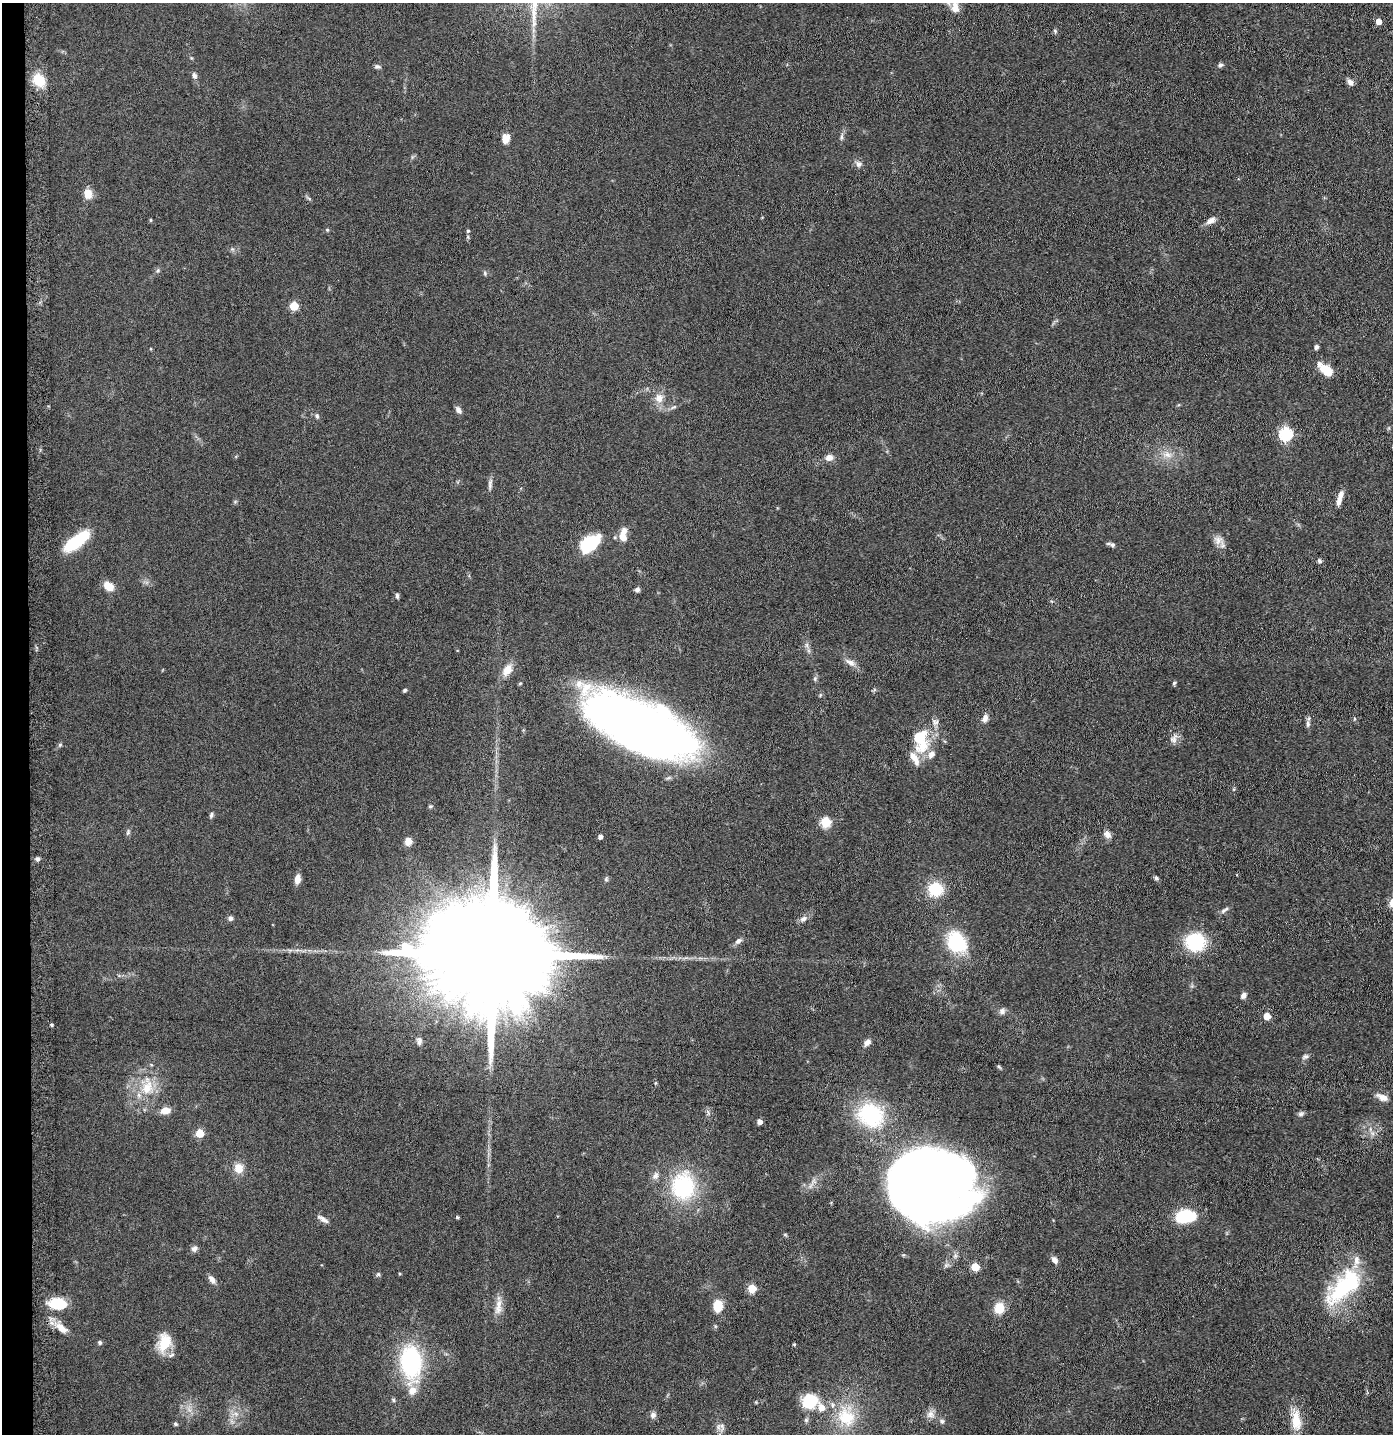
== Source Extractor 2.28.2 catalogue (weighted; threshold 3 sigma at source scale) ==
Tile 4 of 3 x 3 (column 1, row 2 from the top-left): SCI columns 98-1488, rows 1458-2889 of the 4368 x 4346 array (HDU 1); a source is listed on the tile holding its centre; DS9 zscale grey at full resolution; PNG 1395 x 1436 px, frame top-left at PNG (2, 3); no overlay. Shown black and unused: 2% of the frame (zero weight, under 5 of 9 exposures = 4% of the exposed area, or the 3 px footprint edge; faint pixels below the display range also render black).
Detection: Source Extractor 2.28.2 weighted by HDU 2 'WHT'; one run over the whole footprint, this tile lists its part. Background 0.102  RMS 0.0043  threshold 0.0175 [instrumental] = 3 sigma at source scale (4.09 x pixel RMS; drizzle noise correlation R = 1.36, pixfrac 0.8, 0.05/0.05 arcsec/px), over >= 5 px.
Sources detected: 135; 1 inside a brighter object's white glare — not listed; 9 inside a brighter listed object's ellipse — not listed separately; the other 125 listed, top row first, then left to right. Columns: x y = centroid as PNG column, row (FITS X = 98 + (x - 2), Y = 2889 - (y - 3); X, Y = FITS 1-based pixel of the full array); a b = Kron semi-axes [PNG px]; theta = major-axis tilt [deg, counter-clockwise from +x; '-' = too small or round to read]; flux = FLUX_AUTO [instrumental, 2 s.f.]
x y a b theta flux
955 7 53 13 -87 7.8
1378 21 5 5 - 3.3
1055 31 7 4 -66 0.59
1220 65 6 5 - 1
377 66 8 5 -10 0.9
194 76 7 6 - 1.3
39 80 16 13 -51 8.7
1350 82 9 6 -50 1.8
841 137 11 5 79 1.2
505 139 10 8 82 3.7
859 164 9 8 - 1.5
88 194 13 10 -72 4
309 198 6 4 -21 0.59
150 220 4 4 - 0.47
1211 220 11 7 31 2.5
327 230 5 5 - 0.49
468 231 5 4 - 0.49
468 237 6 3 -72 0.5
232 249 6 5 - 0.72
158 270 6 4 72 0.61
485 273 7 5 -83 0.64
294 306 5 5 - 14
1316 347 4 4 - 1.3
1327 370 15 8 -40 8
659 398 12 10 -88 3.7
674 407 10 4 26 0.94
458 410 8 6 -54 1.7
317 416 7 5 -66 0.91
1286 434 6 6 - 57
1167 455 13 8 -12 3.4
829 457 9 7 1 2.7
490 484 15 5 84 1.5
1340 496 15 7 68 2.6
623 537 12 9 -72 4.1
1218 540 13 12 - 2.9
77 541 28 10 37 22
589 544 21 12 40 21
1112 545 8 6 -24 1.1
1319 561 6 5 - 0.82
109 586 13 10 -34 4.1
637 589 6 5 - 1.1
397 596 7 4 -83 0.77
807 645 7 4 -72 0.88
851 663 15 7 -29 2.5
507 670 17 11 57 4.2
815 679 7 5 89 0.75
1174 683 5 4 - 0.58
405 690 4 4 - 0.8
820 695 6 3 72 0.46
985 718 10 7 66 2
935 722 10 9 - 1.8
1308 724 9 5 -89 1.2
640 725 90 35 -26 450
918 737 25 17 73 13
1174 738 13 9 56 2.3
60 745 6 5 - 0.63
931 754 10 8 55 2.6
430 806 6 4 19 0.53
211 815 8 5 79 0.76
826 822 5 5 - 25
128 832 9 5 70 0.85
1107 834 10 8 -59 2.2
600 837 4 4 - 1.5
408 841 6 6 - 4.5
37 859 6 5 - 0.94
1156 878 5 5 - 0.64
297 879 9 6 80 3.4
935 889 14 13 - 14
1224 910 14 4 36 1.2
230 918 7 6 - 1.1
803 919 10 6 30 1.7
738 941 10 6 38 1.4
956 942 21 17 -59 24
1195 942 21 18 -4 22
492 954 48 22 -3 25000
1243 995 8 6 56 1.4
1002 1011 8 8 - 1.5
1267 1016 5 5 - 6.5
51 1025 4 3 - 0.6
419 1041 10 6 -87 1.2
867 1042 9 7 45 2
1305 1056 9 6 23 1.2
655 1083 6 4 88 0.4
147 1087 26 15 81 11
1382 1097 14 7 -22 3.1
165 1110 9 7 14 4.2
1301 1114 9 6 27 1
871 1115 35 30 -31 31
759 1122 5 4 - 2.1
199 1133 5 5 - 11
238 1168 12 11 - 4.7
683 1186 37 31 90 32
927 1189 70 60 -10 470
1185 1216 19 11 8 22
457 1217 4 4 - 0.58
323 1219 16 5 -32 1.9
194 1249 8 7 - 1.5
1054 1260 9 6 -55 1.9
975 1267 5 5 - 12
378 1274 6 5 - 0.65
212 1279 12 6 -52 2
1344 1287 51 22 44 38
752 1288 5 5 - 13
58 1303 15 10 -3 15
718 1306 10 8 -88 8.9
498 1307 25 9 80 4.1
999 1308 10 9 - 8.3
715 1326 6 4 -72 0.48
61 1328 21 10 -43 5.2
100 1342 5 5 - 0.78
164 1342 24 15 74 9.4
794 1344 4 3 - 0.36
411 1362 24 15 -86 59
412 1390 11 10 - 3.9
393 1400 6 4 -49 0.61
810 1401 18 16 11 13
236 1414 7 5 -45 1.3
930 1414 12 10 14 2.6
653 1415 8 8 - 1.4
846 1417 28 23 -52 16
806 1420 6 6 - 0.76
1296 1420 30 12 -84 8.2
942 1421 6 6 - 0.94
175 1424 5 5 - 0.76
722 1426 11 8 -74 1.8
Isophote crosses this tile's border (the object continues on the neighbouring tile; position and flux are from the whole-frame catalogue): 1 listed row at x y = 955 7